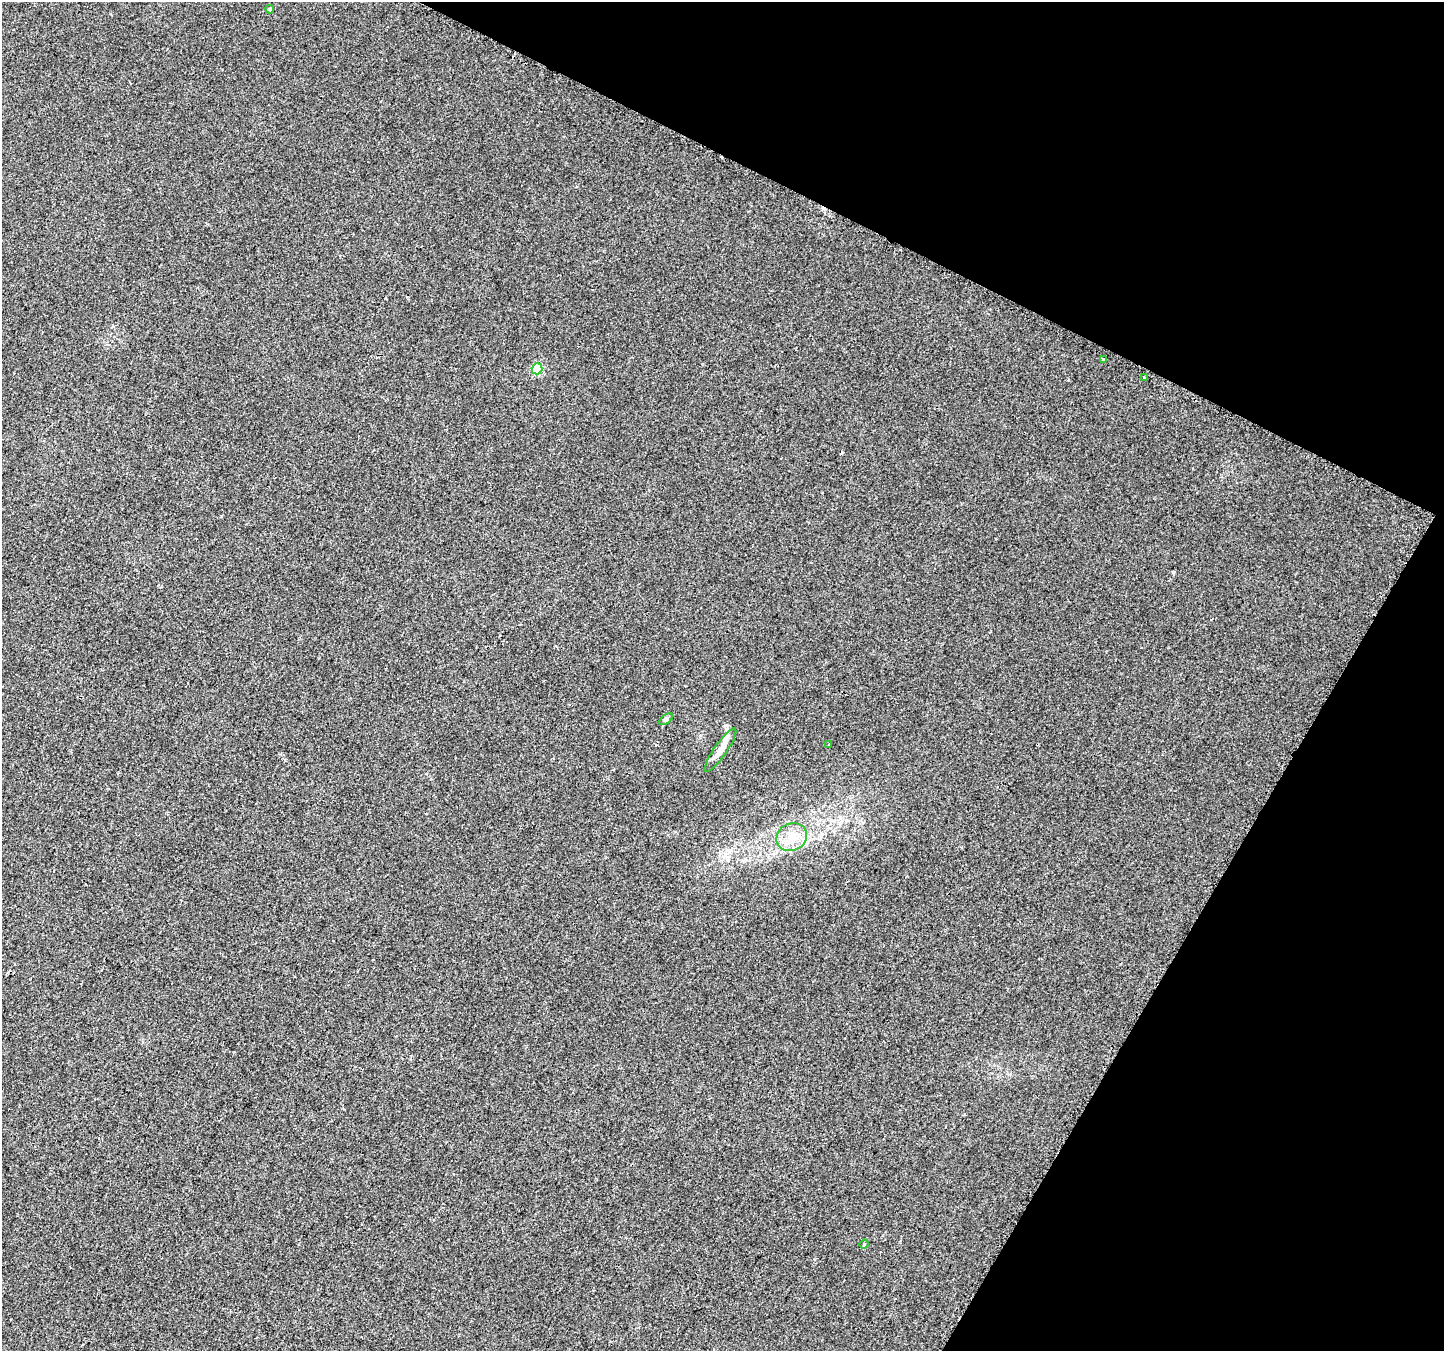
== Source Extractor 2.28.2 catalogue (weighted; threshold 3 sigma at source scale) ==
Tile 8 of 4 x 4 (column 4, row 2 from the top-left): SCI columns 4352-5793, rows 2980-4328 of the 5805 x 5898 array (HDU 1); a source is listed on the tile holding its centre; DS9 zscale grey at full resolution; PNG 1446 x 1353 px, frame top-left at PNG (2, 2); each listed source drawn as its Kron ellipse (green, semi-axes under 4 px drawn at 4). Shown black and unused: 25% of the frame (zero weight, under 2 of 3 exposures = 2% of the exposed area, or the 3 px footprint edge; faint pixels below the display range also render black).
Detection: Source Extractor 2.28.2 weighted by HDU 2 'WHT'; one run over the whole footprint, this tile lists its part. Background 0.0116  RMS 0.0068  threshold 0.0304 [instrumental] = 3 sigma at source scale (4.5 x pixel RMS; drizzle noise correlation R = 1.50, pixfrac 1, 0.0396/0.0396 arcsec/px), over >= 5 px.
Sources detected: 13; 3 cosmic-ray / hot-pixel residue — neither listed nor drawn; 1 inside a brighter listed object's ellipse — not listed separately; the other 9 listed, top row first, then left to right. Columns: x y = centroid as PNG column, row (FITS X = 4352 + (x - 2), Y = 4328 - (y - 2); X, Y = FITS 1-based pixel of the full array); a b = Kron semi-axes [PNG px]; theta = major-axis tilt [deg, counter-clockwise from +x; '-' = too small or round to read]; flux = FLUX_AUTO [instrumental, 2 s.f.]
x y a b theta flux
270 9 4 3 - 0.78
1103 359 3 3 - 3.2
537 369 5 5 - 41
1145 377 3 3 - 0.98
666 719 8 4 36 1.3
829 744 3 2 - 0.91
720 750 26 6 55 6
792 837 16 13 26 11
864 1244 5 4 - 0.78